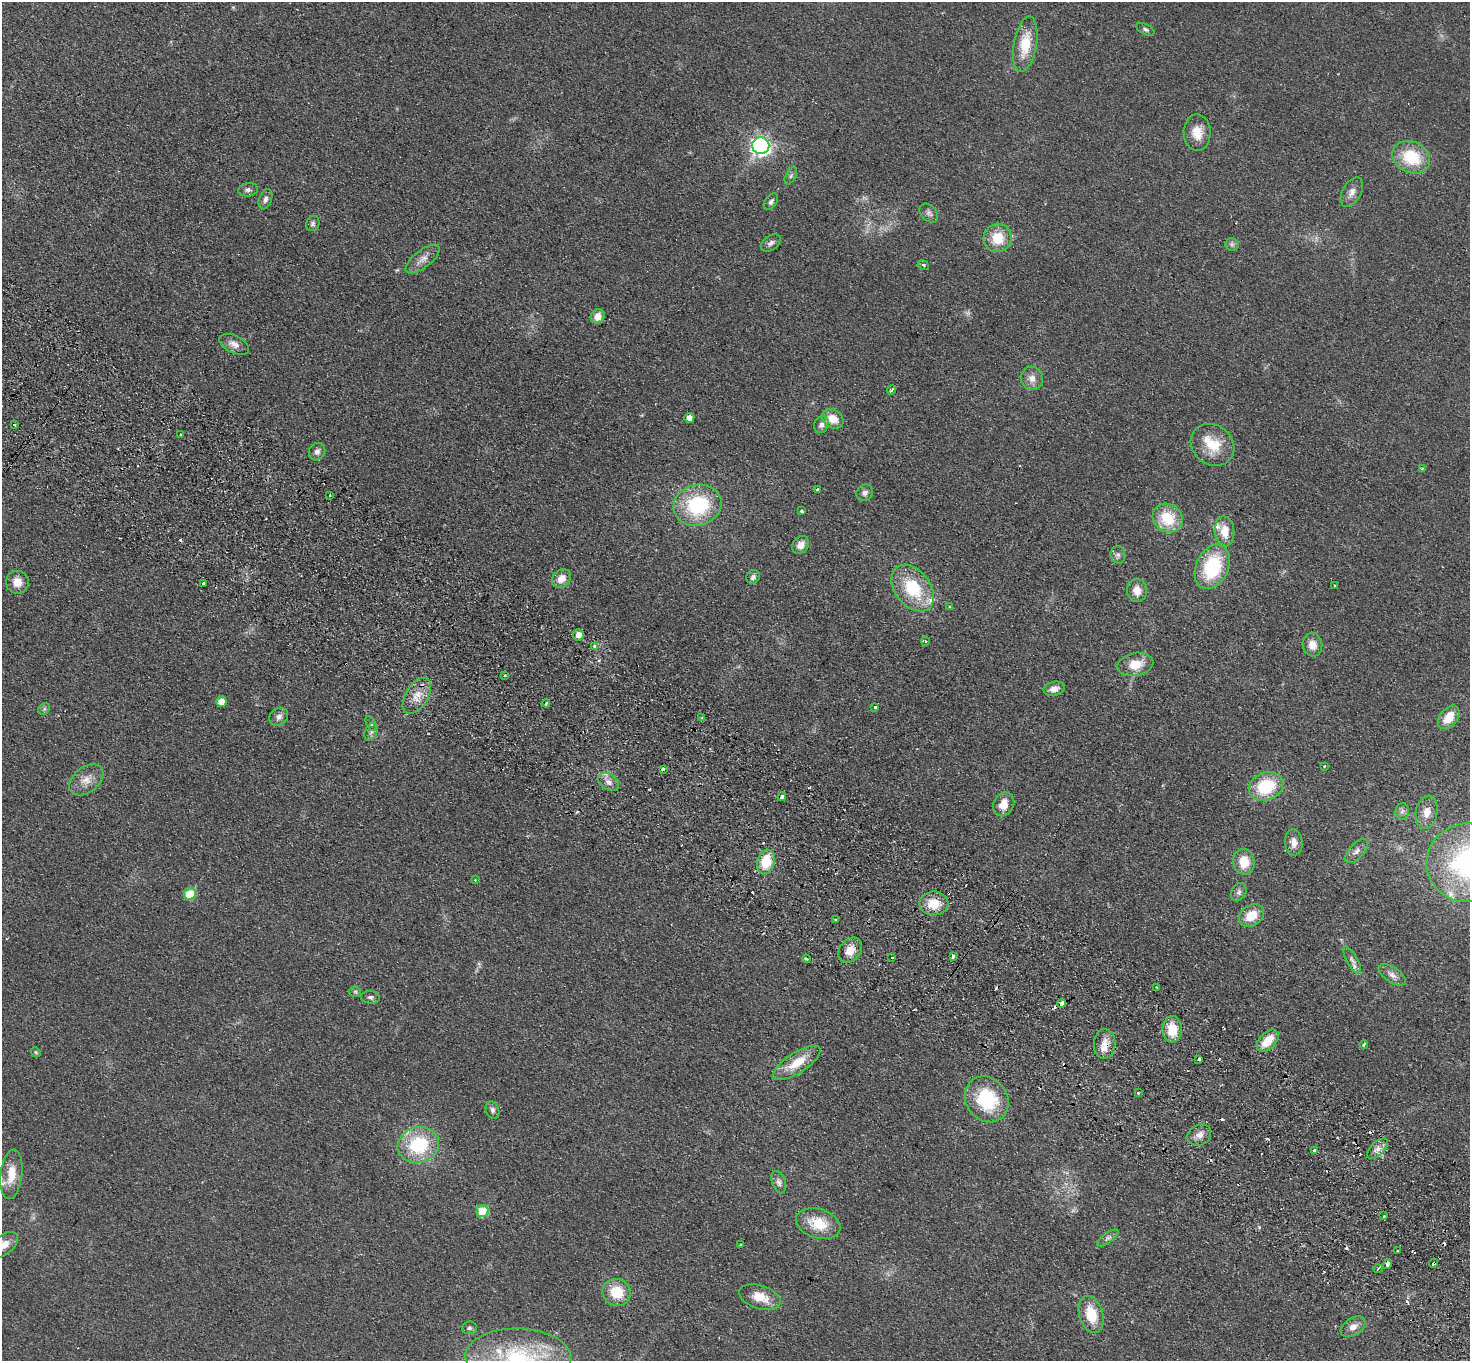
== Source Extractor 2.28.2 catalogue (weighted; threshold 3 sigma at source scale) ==
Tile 6 of 4 x 4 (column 2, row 2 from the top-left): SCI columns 1504-2971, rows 2921-4279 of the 5942 x 5980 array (HDU 1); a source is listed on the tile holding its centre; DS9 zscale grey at full resolution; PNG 1472 x 1363 px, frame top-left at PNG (2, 2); each listed source drawn as its Kron ellipse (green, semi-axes under 4 px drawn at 4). Shown black and unused: <1% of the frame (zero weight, under 2 of 3 exposures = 3% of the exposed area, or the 3 px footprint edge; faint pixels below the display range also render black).
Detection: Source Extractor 2.28.2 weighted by HDU 2 'WHT'; one run over the whole footprint, this tile lists its part. Background 0.0876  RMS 0.0099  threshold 0.0445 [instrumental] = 3 sigma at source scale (4.5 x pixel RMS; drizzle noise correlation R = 1.50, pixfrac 1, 0.05/0.05 arcsec/px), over >= 5 px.
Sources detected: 154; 2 too faint to see at this stretch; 20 cosmic-ray / hot-pixel residue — neither listed nor drawn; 6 inside a brighter listed object's ellipse — not listed separately; the other 126 listed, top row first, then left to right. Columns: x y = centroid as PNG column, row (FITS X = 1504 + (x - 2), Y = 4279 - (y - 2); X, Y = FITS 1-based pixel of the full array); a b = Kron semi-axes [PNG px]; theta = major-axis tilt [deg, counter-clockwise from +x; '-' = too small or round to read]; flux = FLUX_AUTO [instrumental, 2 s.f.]
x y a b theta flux
1145 29 9 5 -26 2.4
1025 44 28 11 80 28
1197 133 18 13 -89 14
761 146 8 8 - 330
1411 157 19 15 -27 40
791 175 9 5 63 2.3
248 190 10 6 9 3
1352 192 16 9 61 6.5
265 199 10 6 70 3.4
771 202 9 6 55 3.3
929 213 11 7 -47 3.8
313 223 8 6 65 2.5
998 238 14 14 - 23
771 243 11 7 36 3.8
1232 244 6 6 - 2.4
423 259 20 8 38 8.1
923 265 6 4 -23 1.7
598 316 7 6 - 9.1
234 344 16 8 -26 6.9
1032 378 12 11 - 7.7
892 390 5 3 - 2.5
689 418 5 5 - 5
833 419 11 9 -33 15
14 425 3 2 - 0.9
821 425 8 7 - 4.1
181 434 3 3 - 1.6
1212 445 23 19 -38 27
317 452 9 8 - 3.9
1422 468 4 3 - 0.97
817 490 3 2 - 2.2
865 493 9 7 41 3.8
330 495 3 2 - 1.6
697 505 24 20 15 70
802 511 3 3 - 2.1
1168 518 16 13 -34 32
1225 531 15 10 -85 15
801 545 10 7 52 8.1
1118 555 8 7 - 3.3
1212 567 23 16 65 62
753 577 7 6 - 2.9
561 578 10 8 41 11
17 582 11 11 - 10
203 583 3 3 - 3
1335 586 3 3 - 0.99
913 588 26 18 -52 50
1137 590 12 10 -89 11
949 607 4 4 - 1.3
578 635 5 5 - 7
925 641 5 3 - 1.1
1312 645 12 10 -81 9.5
595 646 3 3 - 16
1135 664 18 11 11 17
504 676 3 3 - 3.9
1054 689 11 7 12 6.4
417 696 20 11 58 14
221 702 5 5 - 10
546 703 4 3 - 2.8
875 707 3 3 - 4.6
44 709 6 5 - 1.7
279 717 10 8 37 4.6
1449 717 13 8 52 18
702 718 3 3 - 2.7
371 724 8 4 -64 1.9
371 731 9 6 64 3.1
1324 766 3 2 - 0.98
663 770 4 3 - 9
86 780 19 12 38 12
609 782 11 8 -35 5.8
1266 786 18 13 23 48
782 797 4 3 - 8.5
1003 804 12 10 59 11
1402 811 8 7 - 3.2
1427 812 17 11 79 9.8
1294 842 13 8 -84 7.3
1356 851 15 7 47 5.4
766 862 12 9 75 25
1244 862 13 11 -80 18
1469 863 42 39 2 190
475 880 4 4 - 0.75
1239 892 10 7 62 3.2
190 894 6 5 - 36
934 903 14 12 0 19
1251 915 13 10 35 18
836 920 3 3 - 1.9
850 950 14 10 51 12
953 956 3 3 - 16
892 958 3 2 - 1.1
806 959 4 3 - 2.9
1352 960 15 5 -61 4.6
1392 975 15 7 -34 6
1156 988 3 2 - 1.2
355 992 6 5 - 1.5
370 997 9 6 -5 2.8
1061 1003 4 3 - 6.6
1172 1029 13 9 -90 21
1268 1041 13 8 46 19
1105 1044 15 11 88 10
1364 1045 4 3 - 1.7
36 1052 5 4 - 1.2
1199 1059 3 3 - 17
797 1063 27 10 32 22
1139 1093 3 2 - 1.6
987 1099 24 20 -54 61
492 1110 9 6 -70 3.2
1199 1135 12 10 27 6.8
418 1145 21 17 17 62
1377 1149 13 6 45 6
1314 1151 3 3 - 6.2
11 1174 25 10 83 17
779 1182 11 6 -71 3.9
482 1211 6 6 - 35
1384 1216 3 2 - 1.4
818 1224 23 14 -17 26
1108 1238 12 5 36 3
4 1245 16 9 40 9.1
740 1245 3 2 - 1.4
1398 1250 3 2 - 1.1
1434 1263 4 3 - 7.5
1387 1264 5 3 - 12
1378 1269 4 3 - 1.2
616 1292 14 13 - 26
760 1297 21 11 -17 18
1091 1314 19 12 -74 26
1353 1327 13 8 33 6.6
469 1328 7 6 - 2.6
518 1357 53 28 -1 90
Overlapping masked pixels (flux is a lower limit): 4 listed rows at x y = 1061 1003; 1105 1044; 1434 1263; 1387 1264
Isophote crosses this tile's border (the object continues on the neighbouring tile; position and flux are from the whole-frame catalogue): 3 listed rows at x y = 1469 863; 4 1245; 518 1357